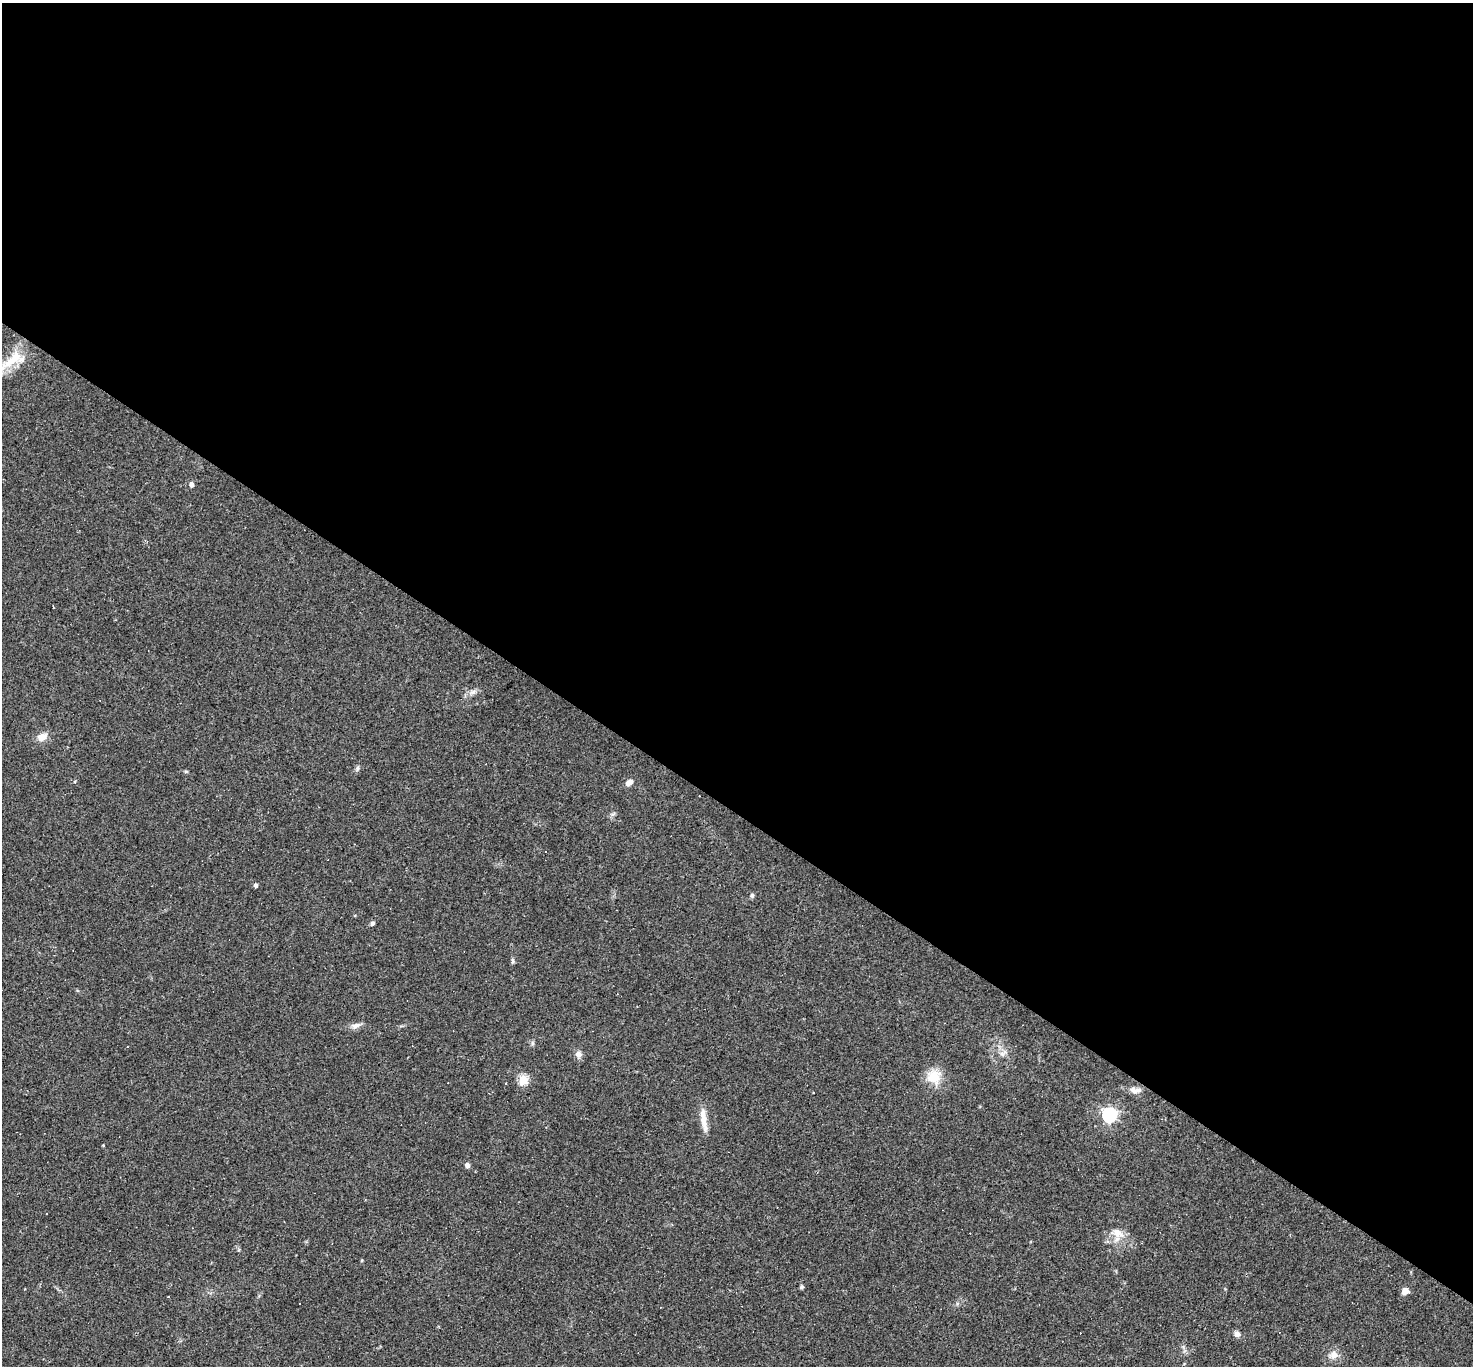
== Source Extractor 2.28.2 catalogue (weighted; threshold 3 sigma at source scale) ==
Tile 3 of 4 x 4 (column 3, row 1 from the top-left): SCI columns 2942-4412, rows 4378-5741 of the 5882 x 5889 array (HDU 1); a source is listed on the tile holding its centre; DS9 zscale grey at full resolution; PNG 1475 x 1368 px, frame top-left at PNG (2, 3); no overlay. Shown black and unused: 59% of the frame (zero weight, under 2 of 3 exposures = <1% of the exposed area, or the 3 px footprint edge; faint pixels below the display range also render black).
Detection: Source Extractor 2.28.2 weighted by HDU 2 'WHT'; one run over the whole footprint, this tile lists its part. Background 0.0731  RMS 0.0056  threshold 0.0251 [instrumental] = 3 sigma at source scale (4.5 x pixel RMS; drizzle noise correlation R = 1.50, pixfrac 1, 0.05/0.05 arcsec/px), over >= 5 px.
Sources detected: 37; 4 cosmic-ray / hot-pixel residue — not listed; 1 inside a brighter listed object's ellipse — not listed separately; the other 32 listed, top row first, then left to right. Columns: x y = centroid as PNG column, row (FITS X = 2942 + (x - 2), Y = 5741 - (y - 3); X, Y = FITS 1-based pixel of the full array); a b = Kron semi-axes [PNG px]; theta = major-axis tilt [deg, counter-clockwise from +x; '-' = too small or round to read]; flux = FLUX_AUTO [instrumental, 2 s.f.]
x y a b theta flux
15 358 47 13 39 15
191 484 5 4 - 2.3
473 692 10 6 27 2.2
42 737 11 9 27 4.9
357 768 7 4 89 1
75 781 4 3 - 0.48
629 782 10 7 33 2.9
545 851 3 2 - 0.72
256 885 4 4 - 1.6
752 895 6 5 - 0.99
372 923 6 5 - 1.1
513 961 8 4 -89 1
356 1026 13 7 20 2.7
578 1054 9 8 - 2.7
1002 1054 7 5 0 1.6
934 1077 19 19 - 11
523 1080 5 5 - 29
448 1083 2 2 - 0.33
1137 1090 14 7 19 3
813 1092 3 2 - 0.86
1109 1115 6 6 - 120
703 1119 31 7 -82 6.8
103 1145 4 3 - 0.41
467 1165 6 5 - 2
777 1207 2 2 - 0.3
46 1214 2 2 - 0.45
1118 1233 17 10 -32 5.8
802 1287 4 4 - 1.2
1405 1291 8 6 45 3.9
168 1297 3 2 - 0.4
1237 1334 8 7 - 2.1
1334 1355 11 10 - 4.1
Isophote crosses this tile's border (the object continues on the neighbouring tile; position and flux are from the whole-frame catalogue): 1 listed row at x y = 15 358